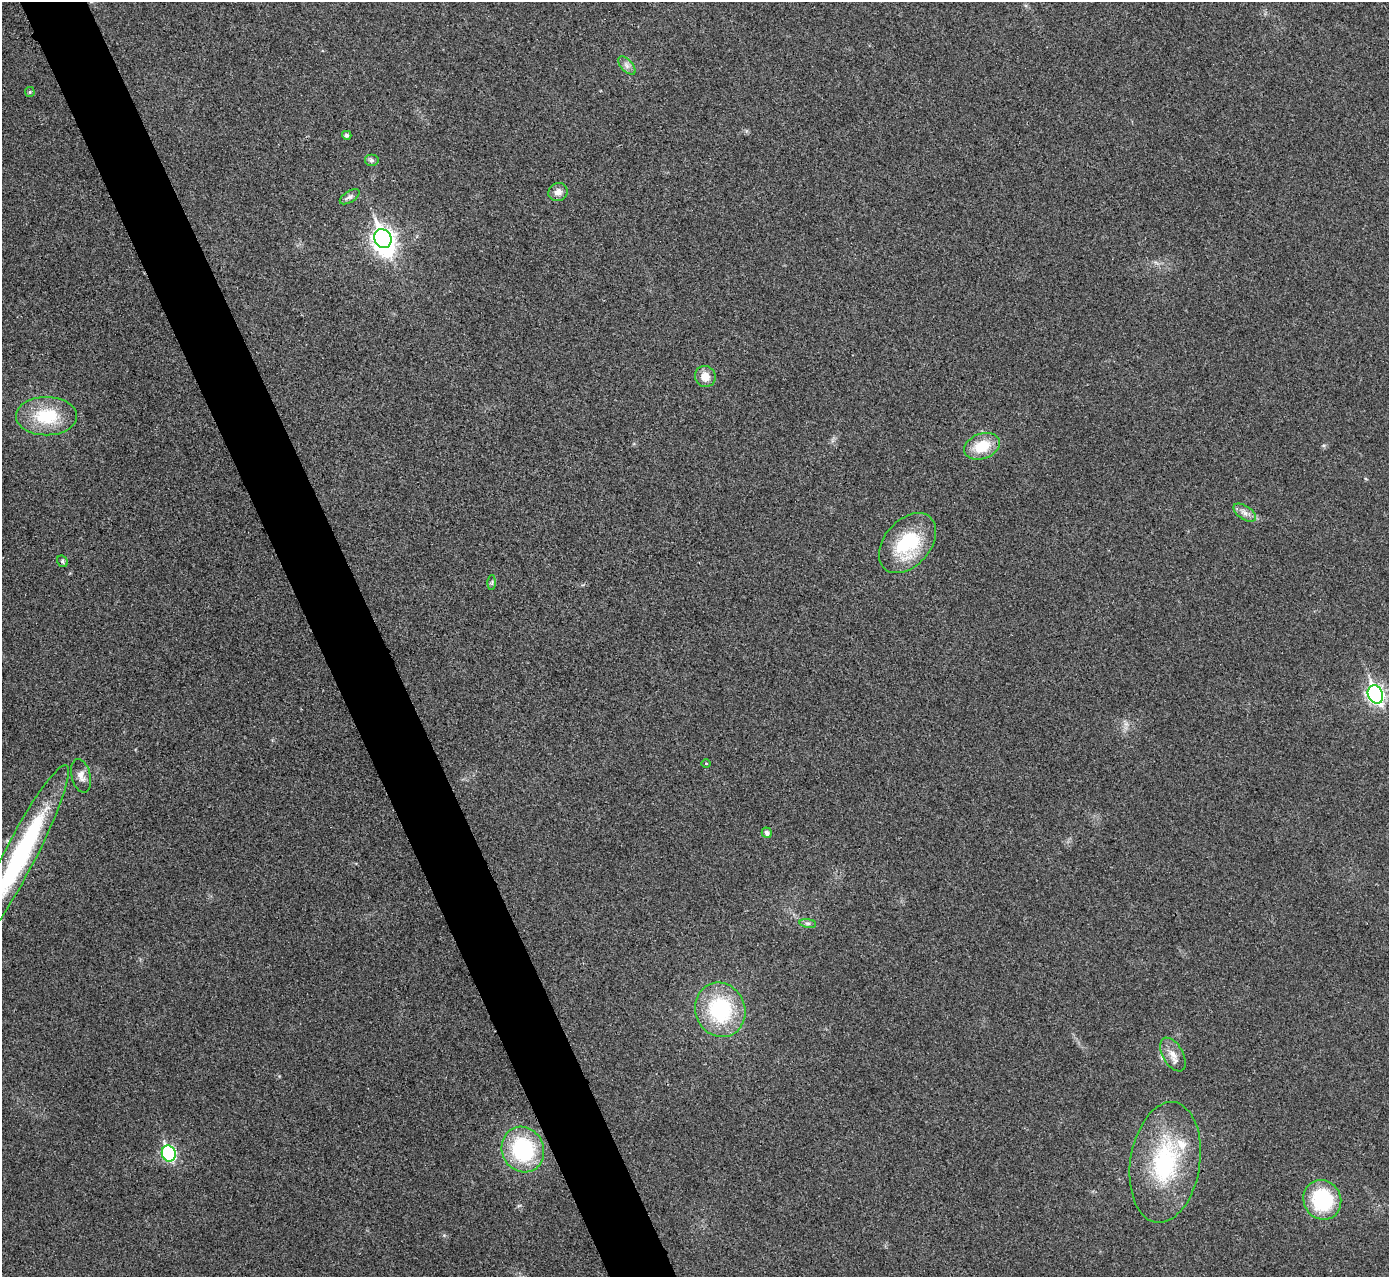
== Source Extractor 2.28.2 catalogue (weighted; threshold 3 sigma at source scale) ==
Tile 11 of 4 x 4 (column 3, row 3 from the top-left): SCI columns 2779-4165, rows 1434-2708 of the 5558 x 5547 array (HDU 1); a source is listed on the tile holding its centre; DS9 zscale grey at full resolution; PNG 1391 x 1279 px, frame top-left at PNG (2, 2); each listed source drawn as its Kron ellipse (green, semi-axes under 4 px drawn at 4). Shown black and unused: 5% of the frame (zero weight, under 3 of 4 exposures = <1% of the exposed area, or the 3 px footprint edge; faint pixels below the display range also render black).
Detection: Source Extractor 2.28.2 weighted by HDU 2 'WHT'; one run over the whole footprint, this tile lists its part. Background 0.0315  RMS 0.0061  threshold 0.0276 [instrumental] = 3 sigma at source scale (4.5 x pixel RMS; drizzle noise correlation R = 1.50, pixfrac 1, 0.05/0.05 arcsec/px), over >= 5 px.
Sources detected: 28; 1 inside a brighter object's white glare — neither listed nor drawn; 1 inside a brighter listed object's ellipse — not listed separately; the other 26 listed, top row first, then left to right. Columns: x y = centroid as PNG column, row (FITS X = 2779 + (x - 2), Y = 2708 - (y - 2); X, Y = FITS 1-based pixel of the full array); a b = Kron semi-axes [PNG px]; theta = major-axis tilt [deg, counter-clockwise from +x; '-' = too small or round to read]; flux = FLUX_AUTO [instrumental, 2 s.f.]
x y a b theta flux
627 66 11 6 -48 2.6
30 92 5 5 - 0.84
347 135 5 4 - 1.4
371 160 7 6 - 1.5
558 192 10 9 - 4
350 197 11 5 32 1.8
383 239 10 8 -65 300
705 377 10 10 - 6.8
46 416 30 19 0 30
982 446 18 12 21 17
1245 513 12 7 -34 3.4
907 543 34 23 48 39
62 561 6 5 - 1.1
492 582 7 4 89 0.98
1375 694 9 7 -65 180
706 763 5 3 - 0.57
81 776 17 9 -77 4.6
767 833 5 5 - 2.5
20 855 101 15 63 100
808 923 8 4 -8 1.5
720 1010 27 25 -68 52
1173 1054 18 10 -60 6
523 1150 23 21 -66 60
169 1153 8 7 - 89
1165 1162 61 35 81 69
1322 1200 20 18 -60 43
Isophote crosses this tile's border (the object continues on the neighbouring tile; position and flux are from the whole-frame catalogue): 1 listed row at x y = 20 855